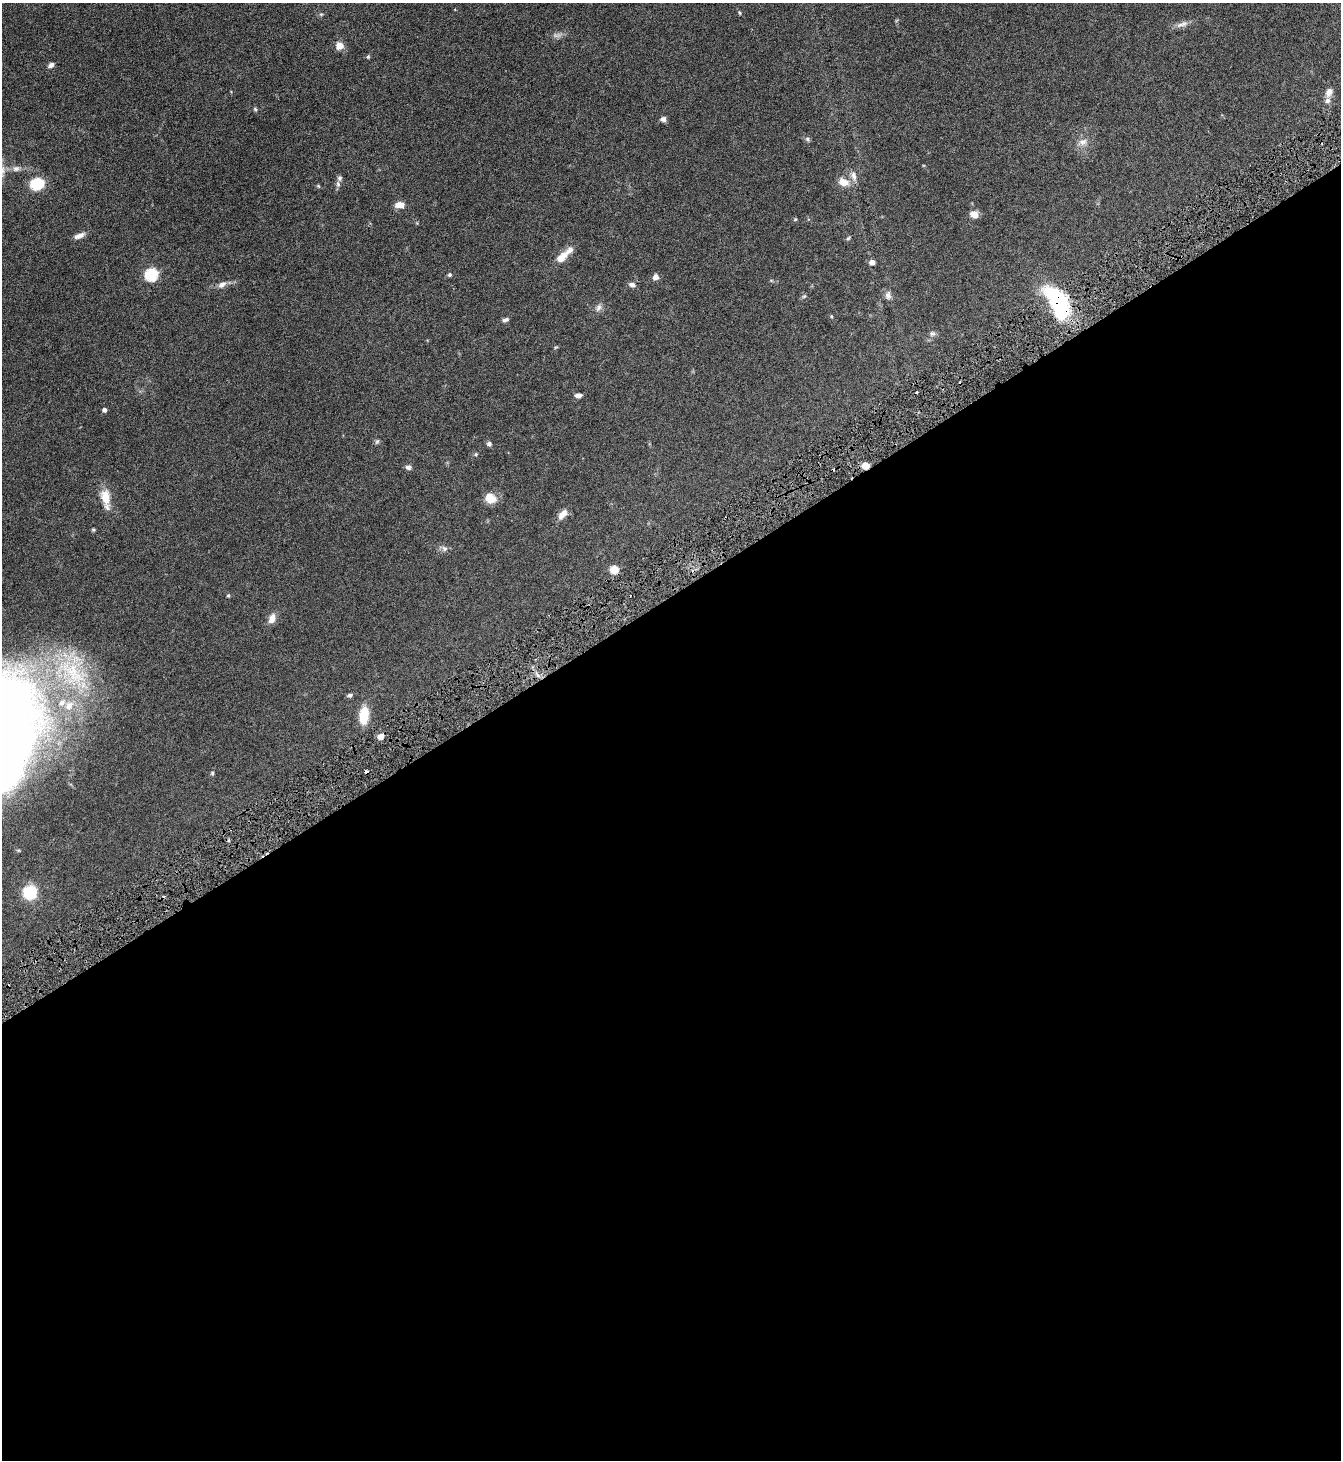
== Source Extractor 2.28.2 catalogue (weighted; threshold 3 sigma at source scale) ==
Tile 15 of 4 x 4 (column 3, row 4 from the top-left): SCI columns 2833-4171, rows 1-1458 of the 5801 x 5832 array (HDU 1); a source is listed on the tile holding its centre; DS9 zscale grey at full resolution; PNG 1343 x 1462 px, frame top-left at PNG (2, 3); no overlay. Shown black and unused: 59% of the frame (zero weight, under 4 of 8 exposures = <1% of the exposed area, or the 3 px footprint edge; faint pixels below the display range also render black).
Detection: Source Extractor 2.28.2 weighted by HDU 2 'WHT'; one run over the whole footprint, this tile lists its part. Background 0.082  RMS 0.0034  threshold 0.0137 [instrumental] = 3 sigma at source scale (4.09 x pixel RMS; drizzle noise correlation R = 1.36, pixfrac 0.8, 0.05/0.05 arcsec/px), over >= 5 px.
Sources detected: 65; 4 cosmic-ray / hot-pixel residue — not listed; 6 inside a brighter listed object's ellipse — not listed separately; the other 55 listed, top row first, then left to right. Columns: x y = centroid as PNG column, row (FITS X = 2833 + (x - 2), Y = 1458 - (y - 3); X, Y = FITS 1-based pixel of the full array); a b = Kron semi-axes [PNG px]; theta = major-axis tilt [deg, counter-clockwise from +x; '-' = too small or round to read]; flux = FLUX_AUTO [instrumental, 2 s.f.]
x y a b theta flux
740 13 5 3 - 0.32
1183 24 10 8 23 1.4
339 46 10 10 - 2.1
368 57 5 5 - 0.37
51 65 7 5 44 1.1
1329 92 11 8 64 1.8
255 109 6 4 -47 0.4
663 119 6 6 - 1
807 139 6 5 - 0.59
1083 142 12 10 5 2
16 168 10 8 11 1.3
854 176 12 6 -70 1.5
844 182 15 10 -17 3.4
37 184 11 9 12 11
338 184 9 5 -76 0.91
318 186 5 4 - 0.33
399 205 12 7 1 2.4
974 214 10 8 -24 1.9
795 219 5 4 - 0.32
79 236 14 6 24 1.6
848 238 6 5 - 0.42
562 257 17 8 45 3.8
872 262 5 5 - 1.7
151 274 6 6 - 32
450 275 4 4 - 0.61
655 277 7 7 - 1.3
222 284 12 7 33 1.5
632 285 10 6 -17 0.95
888 295 12 8 -86 1.3
804 296 6 4 42 0.43
1058 304 40 17 -62 31
598 308 11 6 63 1.2
831 316 4 4 - 0.3
505 320 8 5 16 0.8
932 333 8 7 - 0.81
578 395 7 5 1 1.3
104 410 4 4 - 0.95
377 441 8 5 62 0.53
489 444 6 6 - 0.72
476 454 5 4 - 0.37
865 466 5 5 - 6.2
408 467 7 6 - 0.98
105 497 22 12 -81 4.6
492 499 13 9 34 3
562 514 14 8 52 2.2
444 548 8 7 - 1
614 570 8 7 - 3.6
228 595 4 4 - 0.44
272 619 12 8 70 2.3
73 671 58 42 -53 37
350 695 7 5 17 0.71
364 715 20 11 84 6.7
381 736 7 6 - 2.1
212 773 4 4 - 0.39
30 892 12 11 - 11
Overlapping masked pixels (flux is a lower limit): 2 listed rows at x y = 1058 304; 865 466